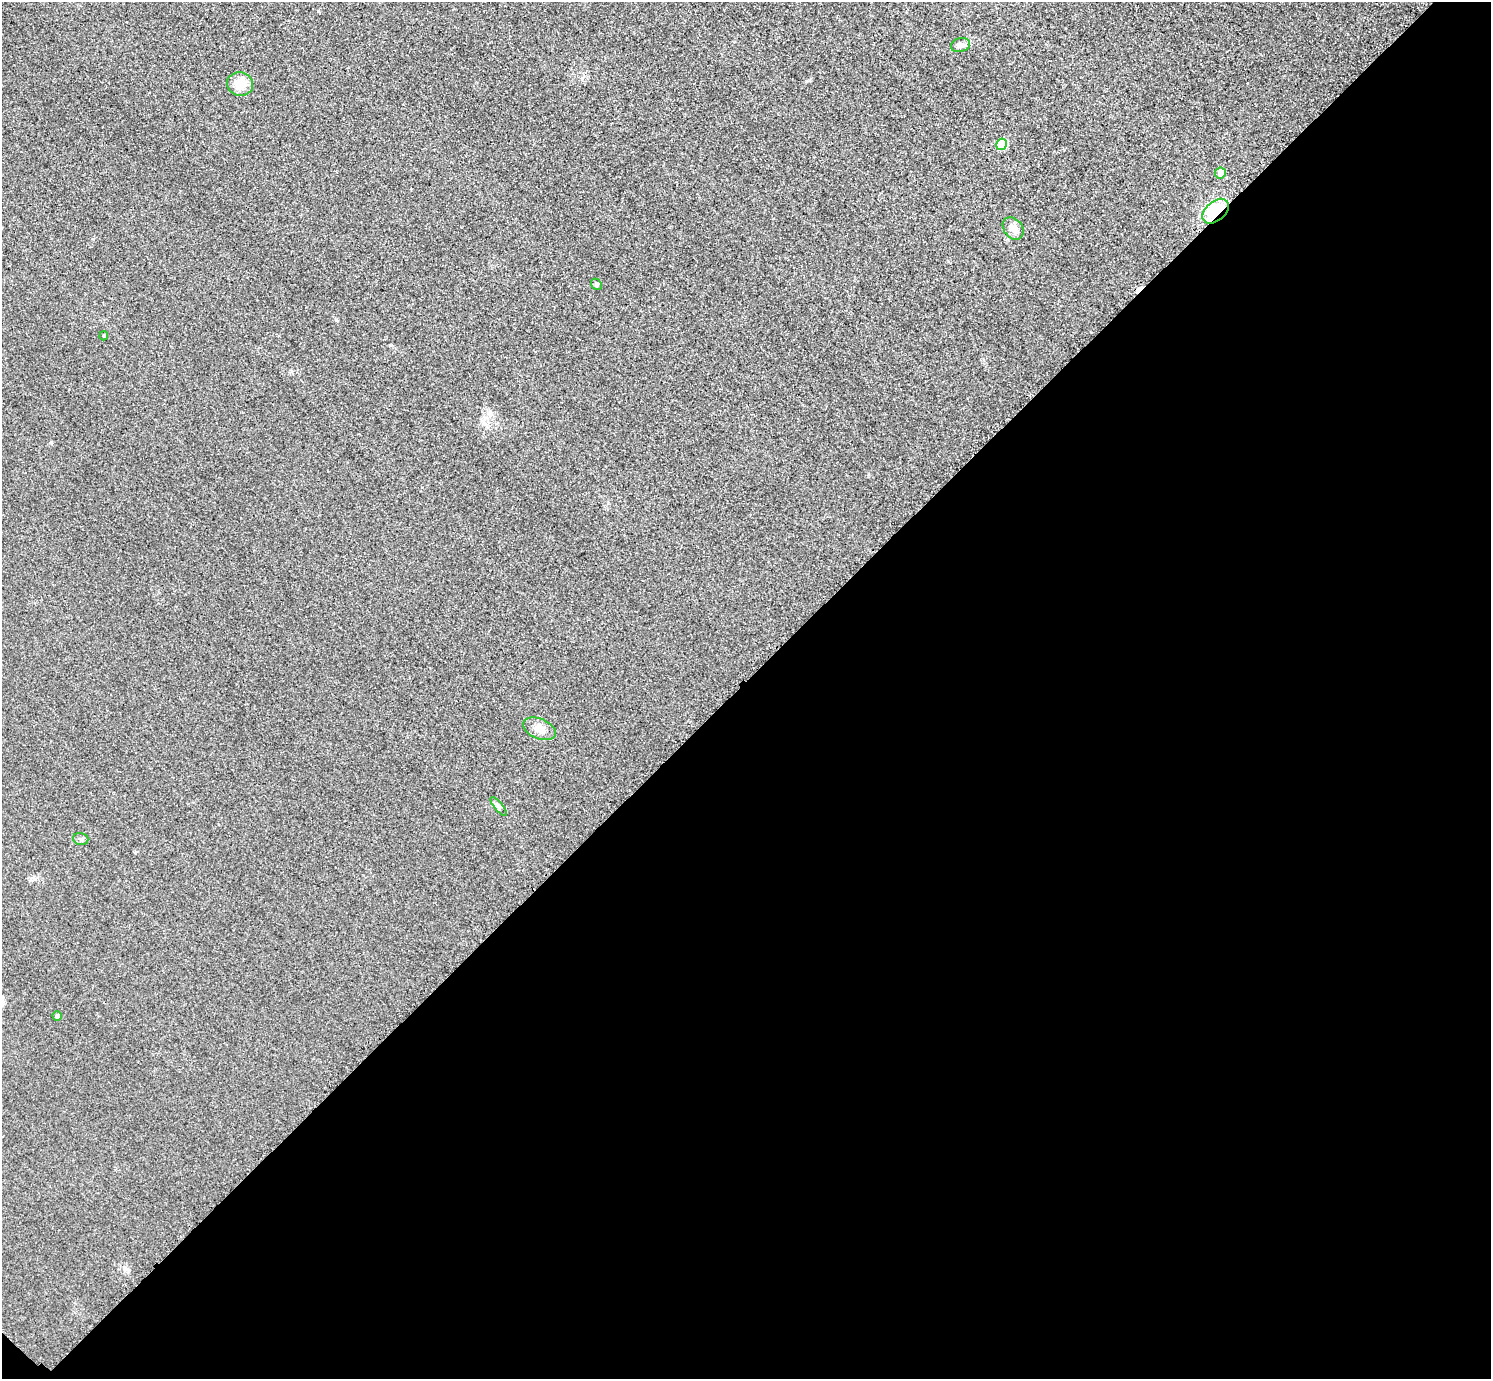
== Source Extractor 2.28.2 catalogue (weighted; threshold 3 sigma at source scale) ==
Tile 15 of 4 x 4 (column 3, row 4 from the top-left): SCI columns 3010-4498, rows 184-1560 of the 6017 x 6017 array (HDU 1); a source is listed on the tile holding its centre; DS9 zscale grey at full resolution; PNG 1493 x 1381 px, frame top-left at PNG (2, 2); each listed source drawn as its Kron ellipse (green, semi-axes under 4 px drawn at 4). Shown black and unused: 51% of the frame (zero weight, under 3 of 4 exposures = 3% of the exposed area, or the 3 px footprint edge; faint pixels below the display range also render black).
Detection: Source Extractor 2.28.2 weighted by HDU 2 'WHT'; one run over the whole footprint, this tile lists its part. Background 0.0847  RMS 0.019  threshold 0.0851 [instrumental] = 3 sigma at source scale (4.5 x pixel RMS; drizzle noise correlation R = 1.50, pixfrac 1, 0.05/0.05 arcsec/px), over >= 5 px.
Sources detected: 13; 1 cosmic-ray / hot-pixel residue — neither listed nor drawn; the other 12 listed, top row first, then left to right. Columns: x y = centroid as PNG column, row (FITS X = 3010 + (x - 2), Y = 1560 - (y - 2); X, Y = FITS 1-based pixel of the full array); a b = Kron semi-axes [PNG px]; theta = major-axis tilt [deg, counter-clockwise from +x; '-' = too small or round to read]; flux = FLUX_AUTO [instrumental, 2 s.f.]
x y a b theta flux
960 45 10 7 15 8.1
240 84 13 12 - 31
1001 144 6 5 - 69
1220 173 5 5 - 16
1216 211 15 9 41 74
1013 228 12 9 -52 16
596 284 6 4 -47 2.9
104 336 5 3 - 2.4
539 729 17 10 -23 18
499 806 12 4 -50 5.2
81 839 8 6 -15 4.5
57 1016 4 4 - 6.7
Overlapping masked pixels (flux is a lower limit): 1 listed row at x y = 1216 211
Unlisted compact peaks at least as high as the median listed source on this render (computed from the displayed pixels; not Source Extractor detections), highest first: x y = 336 320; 51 442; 390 345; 806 81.